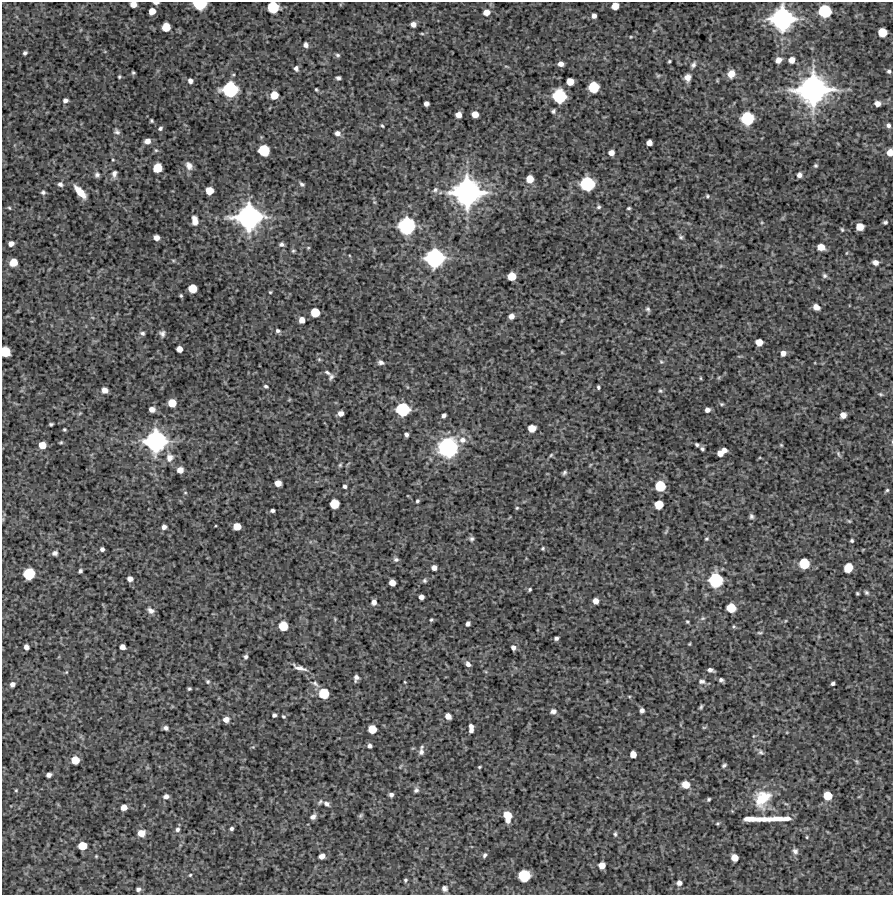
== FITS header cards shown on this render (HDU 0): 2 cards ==
NAXIS1  =                  891 /Length X axis
NAXIS2  =                  893 /Length Y axis

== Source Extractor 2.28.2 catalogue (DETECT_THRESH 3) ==
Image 891 x 893 px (HDU 0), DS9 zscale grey, 1 PNG px = 1 image px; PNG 895 x 897 px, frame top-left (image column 1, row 893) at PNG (2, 2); no overlay
Background 4580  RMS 200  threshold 612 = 3 sigma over >= 5 px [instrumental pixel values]
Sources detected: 279; all 279 listed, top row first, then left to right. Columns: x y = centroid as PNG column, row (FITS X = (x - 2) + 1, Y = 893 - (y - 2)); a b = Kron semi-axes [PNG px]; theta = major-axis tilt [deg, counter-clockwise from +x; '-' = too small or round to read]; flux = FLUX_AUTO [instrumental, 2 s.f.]
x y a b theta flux
156 3 5 2 - 4.5e+04
133 4 5 5 - 1.1e+05
199 4 9 6 -2 5.8e+05
615 6 6 5 - 1.7e+05
273 7 8 8 - 5.5e+05
152 11 5 5 - 1.4e+05
825 11 9 9 - 7.0e+05
486 12 6 6 - 1.1e+05
594 16 4 4 - 5.5e+04
782 19 17 16 - 2.5e+06
413 24 5 5 - 7.3e+04
166 27 6 6 - 2.5e+05
882 32 7 6 - 2.8e+05
422 34 6 4 -2 1.5e+04
631 37 4 3 - 1.2e+04
305 45 5 5 - 5.5e+04
25 53 4 4 - 2.9e+04
338 55 7 5 -5 2.7e+04
778 60 7 6 - 9.5e+04
792 60 6 6 - 9.9e+04
669 61 3 3 - 1.8e+04
561 64 5 4 - 7.4e+04
693 65 8 6 58 3.9e+04
296 68 6 5 - 4.3e+04
889 71 6 5 - 3.0e+04
133 73 4 3 - 1.7e+04
731 74 8 8 - 1.4e+05
658 76 6 5 - 1.9e+04
119 77 4 3 - 1.6e+04
338 78 5 4 - 3.4e+04
688 78 7 6 - 9.5e+04
717 80 6 3 -73 1.2e+04
190 81 5 5 - 5.4e+04
570 82 6 6 - 1.7e+05
593 87 7 7 - 4.7e+05
230 89 11 10 - 1.1e+06
316 89 4 3 - 1.7e+04
813 90 24 21 12 3.9e+06
274 95 6 6 - 2.0e+05
559 96 9 9 - 8.5e+05
65 100 5 4 - 4.3e+04
877 103 5 5 - 8.6e+04
426 104 5 4 - 6.1e+04
553 111 4 4 - 2.5e+04
475 114 5 5 - 1.4e+05
458 115 5 5 - 1.0e+05
747 118 9 9 - 7.8e+05
151 121 4 3 - 1.8e+04
888 125 5 5 - 4.1e+04
382 126 4 3 - 1.6e+04
160 128 5 4 - 3.0e+04
117 132 7 5 -39 3.6e+04
337 133 6 5 - 6.1e+04
147 141 6 5 - 8.0e+04
649 143 5 5 - 9.5e+04
156 150 5 4 - 1.8e+04
264 150 8 7 - 5.2e+05
890 152 6 5 - 1.3e+05
611 153 5 5 - 8.2e+04
113 160 3 3 - 1.1e+04
816 165 5 5 - 2.2e+04
189 166 10 7 -60 7.4e+04
157 168 7 6 - 3.0e+05
114 174 8 6 80 5.1e+04
97 175 6 5 - 3.5e+04
799 175 5 5 - 5.8e+04
530 179 6 6 - 1.8e+05
60 184 6 5 - 3.8e+04
302 184 7 5 -36 2.8e+04
587 184 9 9 - 9.1e+05
435 190 8 6 41 4.2e+04
209 191 6 6 - 2.0e+05
43 192 5 4 - 2.7e+04
80 192 13 5 -48 2.0e+05
467 192 21 20 - 3.5e+06
707 196 4 4 - 1.9e+04
599 207 6 5 - 2.6e+04
9 208 4 3 - 1.4e+04
629 208 4 3 - 1.9e+04
249 217 19 17 1 2.8e+06
195 221 8 5 -81 1.3e+05
885 222 4 3 - 2.4e+04
407 226 11 11 - 1.3e+06
860 227 6 6 - 1.8e+05
842 230 6 4 -63 1.8e+04
681 237 7 6 - 2.9e+04
156 238 5 5 - 8.0e+04
11 244 5 4 - 6.8e+04
282 244 5 5 - 3.4e+04
821 247 6 5 - 1.6e+05
308 248 5 4 - 1.4e+04
293 251 5 4 - 1.9e+04
846 253 5 3 - 1.1e+04
435 258 13 12 - 1.6e+06
173 260 6 4 -19 1.6e+04
13 262 6 6 - 2.0e+05
875 262 6 5 - 7.6e+04
512 276 6 6 - 2.3e+05
825 276 7 5 -45 3.0e+04
192 288 6 6 - 2.5e+05
270 292 4 4 - 1.4e+04
181 296 4 3 - 1.8e+04
816 307 6 5 - 1.0e+05
648 309 6 5 - 2.7e+04
315 312 6 6 - 2.9e+05
511 316 6 5 - 7.4e+04
302 320 6 5 - 9.8e+04
278 331 5 4 - 3.0e+04
142 333 5 4 - 3.0e+04
162 333 6 6 - 4.3e+04
759 342 6 5 - 1.6e+05
179 349 5 5 - 9.2e+04
5 352 7 6 - 3.7e+05
562 353 6 4 -19 1.6e+04
783 353 6 5 - 7.2e+04
319 359 5 5 - 1.7e+04
381 362 6 5 - 4.5e+04
661 362 5 5 - 1.9e+04
327 372 9 5 -33 3.1e+04
331 377 9 6 62 3.8e+04
701 378 5 3 - 1.3e+04
266 386 6 4 -26 2.3e+04
598 387 4 3 - 2.2e+04
105 390 5 5 - 8.9e+04
660 391 5 4 - 1.8e+04
881 394 6 4 -20 2.1e+04
289 400 6 3 19 1.1e+04
172 403 6 6 - 2.2e+05
721 404 6 4 -20 1.9e+04
152 409 5 5 - 7.8e+04
403 409 9 9 - 7.8e+05
707 410 5 4 - 5.6e+04
80 413 6 3 19 1.3e+04
341 413 5 4 - 7.0e+04
444 415 5 4 - 4.4e+04
843 415 5 5 - 9.8e+04
51 424 4 3 - 2.1e+04
532 428 6 6 - 1.7e+05
64 429 3 3 - 1.7e+04
406 435 4 4 - 3.7e+04
462 440 10 8 6 1.0e+05
156 441 15 15 - 2.1e+06
61 442 4 3 - 1.6e+04
42 445 6 6 - 1.6e+05
697 445 5 4 - 2.6e+04
781 445 5 3 - 1.4e+04
448 447 16 16 - 1.4e+06
702 449 4 4 - 2.5e+04
724 450 5 4 - 6.2e+04
720 453 5 5 - 8.9e+04
838 454 8 4 -72 2.4e+04
551 455 7 4 46 1.9e+04
170 458 11 9 80 9.5e+04
340 465 5 5 - 1.8e+04
590 465 6 3 71 1.2e+04
180 470 5 5 - 9.9e+04
564 473 5 3 - 2.6e+04
278 483 5 5 - 1.1e+05
345 486 4 3 - 3.1e+04
660 486 7 7 - 4.2e+05
887 490 4 4 - 1.7e+04
185 493 5 3 - 1.3e+04
417 501 4 4 - 2.2e+04
334 504 7 6 - 3.3e+05
659 505 6 6 - 2.7e+05
517 508 5 4 - 1.5e+04
272 510 4 3 - 3.3e+04
751 516 6 5 - 3.3e+04
849 521 6 4 -44 1.5e+04
237 526 6 6 - 1.8e+05
164 527 5 4 - 5.2e+04
472 539 7 6 - 3.1e+04
706 539 5 4 - 1.9e+04
852 541 3 3 - 2.0e+04
543 548 4 4 - 1.9e+04
102 549 4 4 - 4.0e+04
55 553 6 5 - 3.8e+04
396 559 7 6 - 3.3e+04
804 563 7 7 - 4.2e+05
434 568 5 5 - 6.7e+04
848 568 7 6 - 3.0e+05
80 571 4 3 - 2.9e+04
29 574 8 8 - 5.4e+05
130 579 5 5 - 6.9e+04
716 580 10 10 - 9.0e+05
424 581 5 5 - 2.5e+04
392 583 5 5 - 1.1e+05
530 589 4 4 - 2.1e+04
866 592 6 4 -44 2.6e+04
857 593 3 3 - 1.7e+04
421 597 5 4 - 6.8e+04
596 601 5 5 - 8.7e+04
374 602 6 5 - 6.1e+04
731 608 7 6 - 2.9e+05
151 610 8 6 -31 5.8e+04
702 618 7 5 20 2.7e+04
335 619 4 4 - 1.3e+04
431 620 4 3 - 1.8e+04
687 622 5 3 - 1.6e+04
468 624 5 4 - 4.6e+04
283 626 7 6 - 3.0e+05
734 626 5 4 - 1.8e+04
760 633 7 3 0 1.9e+04
556 638 4 4 - 3.5e+04
689 644 3 3 - 1.3e+04
26 647 5 4 - 6.0e+04
122 647 5 5 - 8.0e+04
513 647 5 5 - 5.2e+04
246 657 5 4 - 3.1e+04
468 664 7 5 -55 5.3e+04
300 668 20 6 -18 9.4e+04
710 670 6 4 -13 4.6e+04
66 672 4 4 - 1.3e+04
356 678 6 4 82 5.1e+04
721 680 5 4 - 3.5e+04
702 681 9 6 0 4.9e+04
208 682 5 5 - 2.1e+04
405 682 3 3 - 1.1e+04
833 683 4 3 - 2.9e+04
12 684 6 5 - 5.7e+04
315 684 13 7 -42 6.5e+04
189 689 3 3 - 2.0e+04
324 693 7 7 - 3.8e+05
701 707 5 3 - 2.1e+04
642 710 5 4 - 4.1e+04
553 711 7 6 - 5.0e+04
274 715 4 4 - 3.1e+04
283 716 4 4 - 1.8e+04
448 716 5 5 - 8.8e+04
226 719 7 6 - 8.8e+04
704 727 6 4 1 1.7e+04
166 728 5 4 - 4.0e+04
471 728 8 4 90 8.7e+04
372 729 6 6 - 2.4e+05
753 736 5 3 - 1.2e+04
369 746 5 5 - 3.9e+04
421 752 9 6 87 5.1e+04
761 752 8 6 -47 3.8e+04
633 754 5 5 - 1.2e+05
75 760 6 6 - 1.9e+05
857 762 7 4 -59 2.1e+04
724 765 6 4 39 2.6e+04
400 766 8 3 46 1.5e+04
479 767 4 3 - 1.5e+04
49 775 5 4 - 5.2e+04
686 785 7 6 - 1.8e+05
16 790 4 4 - 1.4e+04
416 790 7 6 - 3.4e+04
391 795 4 4 - 3.9e+04
166 796 6 5 - 5.8e+04
828 796 6 6 - 2.8e+05
709 799 4 3 - 2.0e+04
762 799 26 20 57 4.6e+05
320 802 9 5 46 3.0e+04
327 804 8 6 -30 4.6e+04
786 804 6 4 -18 1.8e+04
124 807 5 5 - 1.1e+05
360 815 7 5 42 2.2e+04
507 816 10 6 -80 2.6e+05
313 817 7 5 36 5.6e+04
766 819 48 4 1 4.6e+05
231 828 4 4 - 2.8e+04
177 829 6 5 - 4.0e+04
141 833 7 6 - 1.6e+05
615 834 6 4 -90 2.4e+04
807 837 4 3 - 1.3e+04
82 846 6 6 - 2.5e+05
795 851 9 8 - 5.0e+04
484 855 7 5 69 3.0e+04
96 856 4 4 - 1.4e+04
322 856 6 5 - 8.0e+04
734 858 6 5 - 1.5e+05
602 865 6 5 - 1.2e+05
190 875 4 4 - 1.5e+04
524 876 8 8 - 6.0e+05
405 880 5 5 - 2.3e+04
679 883 6 6 - 5.9e+04
444 888 7 7 - 5.0e+04
138 889 5 5 - 3.9e+04
At the frame edge (FLAGS 8, measured only in part): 7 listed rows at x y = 156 3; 133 4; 199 4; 615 6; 273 7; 890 152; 5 352

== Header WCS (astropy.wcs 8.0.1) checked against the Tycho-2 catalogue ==
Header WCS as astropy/WCSLIB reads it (CRVAL/CRPIX/CD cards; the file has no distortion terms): RA---TAN/DEC--TAN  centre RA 03:02:11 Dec +15:56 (45.55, +15.93 deg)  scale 1.01 arcsec/px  FOV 15.0' x 15.0'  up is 0 deg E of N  parity normal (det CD < 0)
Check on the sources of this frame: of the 60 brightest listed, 4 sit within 1.7 arcsec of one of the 4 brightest Tycho-2 stars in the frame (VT <= 11.56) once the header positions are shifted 0.18 arcsec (0.16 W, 0.08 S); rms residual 0.55 arcsec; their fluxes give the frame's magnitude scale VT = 27.23 - 2.5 log10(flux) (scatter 0.21 mag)
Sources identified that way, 4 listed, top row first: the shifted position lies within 1.7 arcsec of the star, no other Tycho-2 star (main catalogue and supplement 1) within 3.4 arcsec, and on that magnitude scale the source's flux lands within +1.5 / -3 mag of the star's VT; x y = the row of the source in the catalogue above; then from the Tycho-2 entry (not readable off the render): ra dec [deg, ICRS J2000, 3 dp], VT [Tycho-2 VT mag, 2 dp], TYC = Tycho-2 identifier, HIP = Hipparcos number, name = IAU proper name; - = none
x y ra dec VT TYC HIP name
782 19 45.449 +16.047 11.56 1225-1106-1 - -
813 90 45.440 +16.027 10.43 1225-1335-1 - -
467 192 45.541 +15.999 10.77 1225-1556-1 - -
249 217 45.604 +15.992 11.22 1225-848-1 - -